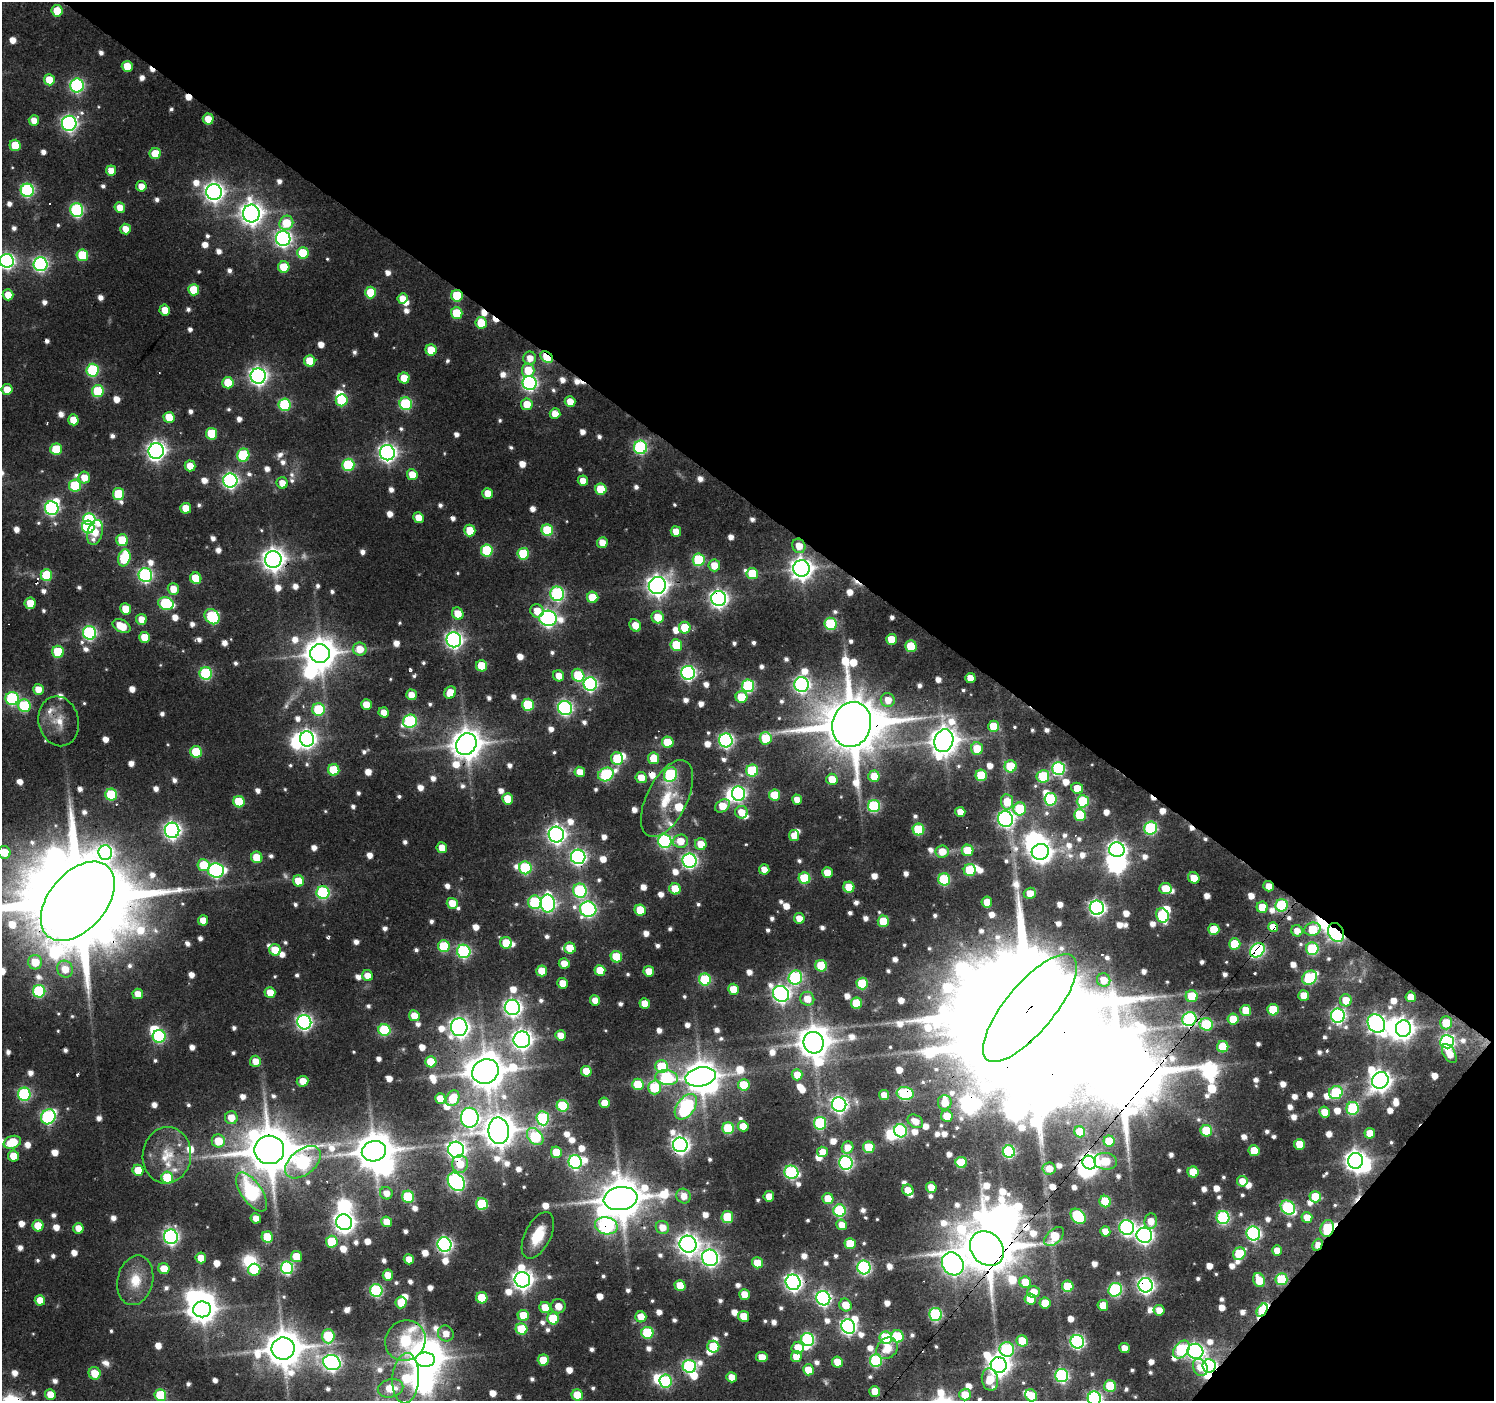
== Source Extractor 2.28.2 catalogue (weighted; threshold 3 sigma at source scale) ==
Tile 8 of 4 x 4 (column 4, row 2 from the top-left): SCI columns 4479-5970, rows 3037-4435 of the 5970 x 6007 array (HDU 1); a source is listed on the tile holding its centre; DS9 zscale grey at full resolution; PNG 1496 x 1403 px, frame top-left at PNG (2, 2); each listed source drawn as its Kron ellipse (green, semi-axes under 4 px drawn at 4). Shown black and unused: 38% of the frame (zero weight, under 2 of 3 exposures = <1% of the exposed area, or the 3 px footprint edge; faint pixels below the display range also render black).
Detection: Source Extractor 2.28.2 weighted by HDU 2 'WHT'; one run over the whole footprint, this tile lists its part. Background 0.104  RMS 0.0075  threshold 0.0339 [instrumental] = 3 sigma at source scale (4.5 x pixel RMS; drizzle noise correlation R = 1.50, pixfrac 1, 0.0396/0.0396 arcsec/px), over >= 5 px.
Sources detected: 1098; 11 too faint to see at this stretch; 38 inside a brighter object's white glare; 17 cosmic-ray / hot-pixel residue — neither listed nor drawn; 20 inside a brighter listed object's ellipse — not listed separately; of the other 1012, all 500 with FLUX_AUTO >= 11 (the completeness limit of this list) listed and drawn (512 fainter detections not listed), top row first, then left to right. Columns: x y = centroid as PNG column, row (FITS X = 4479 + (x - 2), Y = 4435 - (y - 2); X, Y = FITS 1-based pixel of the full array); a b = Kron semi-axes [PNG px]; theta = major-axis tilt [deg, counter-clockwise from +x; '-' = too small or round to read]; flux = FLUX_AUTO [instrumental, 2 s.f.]
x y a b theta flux
57 11 6 5 - 23
127 66 5 5 - 22
49 80 5 5 - 24
77 86 7 6 - 180
208 119 5 5 - 16
34 120 5 5 - 11
69 123 7 7 - 310
15 145 6 5 - 33
155 154 5 5 - 24
111 170 5 5 - 13
141 186 5 5 - 11
27 190 6 6 - 160
214 192 8 8 - 550
120 208 5 5 - 12
77 210 7 6 - 140
251 214 9 8 - 820
286 223 7 6 - 27
126 229 5 5 - 12
283 239 7 7 - 340
303 253 6 5 - 43
82 255 6 6 - 45
7 261 7 7 - 300
40 264 7 7 - 220
284 267 6 5 - 30
194 290 5 5 - 28
371 292 6 5 - 34
8 295 5 5 - 15
457 296 6 5 - 45
402 298 5 5 - 12
165 310 5 5 - 16
457 313 6 6 - 39
481 323 6 5 - 30
431 350 5 5 - 25
547 357 7 5 -39 65
530 358 6 6 - 12
310 361 5 5 - 27
93 370 6 6 - 110
528 370 7 6 - 23
258 376 7 7 - 450
404 378 5 5 - 21
228 383 6 5 - 26
530 383 7 7 - 250
7 389 5 5 - 15
98 391 6 6 - 58
342 400 6 6 - 58
570 402 5 5 - 14
406 404 6 6 - 100
527 404 6 5 - 17
285 405 6 6 - 88
555 414 5 5 - 14
169 417 5 5 - 23
73 420 5 5 - 19
211 434 6 5 - 38
640 447 6 6 - 140
56 449 6 5 - 48
156 451 8 7 - 490
387 453 7 7 - 440
243 455 6 6 - 71
348 465 6 6 - 81
190 466 5 5 - 14
412 475 5 5 - 16
84 478 6 5 - 13
230 480 7 7 - 290
583 481 5 5 - 11
282 483 6 5 - 11
75 486 6 6 - 62
601 489 6 5 - 37
488 493 5 5 - 14
118 494 6 5 - 49
52 508 7 6 - 200
186 508 5 5 - 18
419 518 5 5 - 15
89 519 6 6 - 110
88 527 6 6 - 130
470 530 6 5 - 23
547 530 6 5 - 56
676 531 5 5 - 13
95 532 12 7 74 18
122 540 6 5 - 44
602 543 5 5 - 13
799 546 7 6 - 14
487 550 6 6 - 68
523 554 6 6 - 56
124 558 8 6 74 65
273 559 8 8 - 850
699 560 6 6 - 88
714 565 6 6 - 15
801 568 8 8 - 780
752 573 6 5 - 35
46 575 6 5 - 53
145 575 7 7 - 200
196 578 6 5 - 36
657 586 9 8 - 700
173 589 6 5 - 15
557 594 7 6 - 170
593 597 6 5 - 28
719 599 7 7 - 430
30 603 6 5 - 19
166 603 8 6 -18 90
126 609 6 5 - 21
537 611 7 6 - 15
458 614 6 5 - 17
212 617 8 7 - 92
658 617 6 6 - 20
548 618 9 7 -6 340
141 619 5 5 - 12
830 624 6 6 - 80
635 625 7 5 -57 15
122 626 9 6 -27 22
685 628 6 6 - 27
89 633 7 6 - 180
145 637 5 5 - 23
891 639 5 5 - 20
454 640 7 7 - 390
676 645 6 6 - 42
911 646 6 5 - 39
360 649 7 6 - 16
58 652 6 6 - 45
320 654 10 9 - 1800
481 666 5 5 - 31
206 673 6 6 - 110
688 673 7 7 - 250
578 675 7 6 - 48
559 676 6 5 - 11
970 678 5 5 - 14
590 684 7 6 - 210
802 684 7 7 - 260
748 686 6 6 - 110
38 689 5 5 - 12
450 692 6 5 - 17
411 695 5 5 - 12
741 697 6 6 - 28
12 699 6 6 - 130
888 700 7 7 - 13
366 705 5 5 - 17
528 705 6 6 - 53
24 706 6 6 - 78
565 708 7 7 - 240
319 709 6 6 - 63
384 712 5 5 - 12
59 721 25 20 -76 19
410 721 7 6 - 130
852 724 23 19 73 8800
993 726 5 5 - 29
766 738 6 6 - 39
307 739 8 7 - 420
726 740 7 7 - 230
944 741 11 9 73 1400
668 742 6 5 - 31
466 744 11 9 57 1800
977 749 6 5 - 27
196 752 6 5 - 50
653 758 6 5 - 25
617 759 6 6 - 44
1011 766 6 6 - 43
1058 768 6 6 - 160
334 770 6 5 - 35
752 770 6 6 - 72
580 772 5 5 - 14
606 774 8 6 27 120
670 775 7 6 - 100
981 775 5 5 - 47
874 776 5 5 - 20
1043 776 6 6 - 59
641 777 5 5 - 14
832 779 5 5 - 18
1077 788 6 5 - 17
738 794 7 6 - 210
111 795 6 6 - 65
775 795 6 5 - 33
508 799 5 5 - 25
667 799 42 20 63 40
1050 799 6 6 - 92
797 800 5 5 - 11
1083 801 6 6 - 66
239 802 6 5 - 43
1007 802 8 6 -81 24
722 806 8 6 34 20
874 806 6 6 - 120
1020 809 6 6 - 67
741 812 6 6 - 14
960 812 5 5 - 13
1080 815 6 5 - 51
1005 819 8 7 - 300
1151 828 6 6 - 130
919 829 6 6 - 67
172 830 7 7 - 390
556 835 8 7 - 470
794 835 5 5 - 12
665 841 7 6 - 180
680 841 7 6 - 16
701 844 6 6 - 17
442 848 5 5 - 16
967 850 6 5 - 27
1117 850 8 7 - 420
942 851 6 6 - 16
4 852 6 6 - 22
1040 852 9 8 - 660
105 853 7 7 - 220
257 857 5 5 - 26
578 857 7 7 - 270
690 861 7 7 - 250
204 865 6 6 - 33
525 868 6 6 - 98
764 869 5 5 - 11
970 870 6 6 - 49
216 871 8 7 - 220
827 873 5 5 - 16
805 878 6 5 - 55
1194 878 6 5 - 17
944 879 6 6 - 84
298 881 6 5 - 21
1269 886 5 5 - 12
849 887 5 5 - 28
675 889 6 5 - 25
1165 889 6 5 - 24
580 891 7 7 - 120
323 893 6 6 - 130
1030 893 6 5 - 14
78 901 46 28 49 33000
535 902 7 6 - 82
987 902 5 5 - 15
452 903 5 5 - 17
548 903 9 7 -88 270
1281 905 6 6 - 95
1262 907 5 5 - 27
1097 908 7 7 - 310
588 909 8 7 - 240
640 910 6 5 - 28
1162 915 7 6 - 82
799 918 5 5 - 12
203 920 5 5 - 13
883 921 6 5 - 36
1273 927 5 4 - 20
1214 929 5 5 - 31
1312 929 8 6 16 31
1297 931 6 5 - 12
1336 932 10 7 -64 300
506 943 6 5 - 29
1235 944 5 5 - 39
444 946 6 6 - 54
570 948 5 5 - 23
1312 949 6 6 - 77
275 950 6 5 - 20
1257 950 8 6 42 180
464 951 7 6 - 160
616 957 6 5 - 39
35 962 7 7 - 22
564 963 5 5 - 14
821 966 6 5 - 45
65 969 8 7 - 16
600 970 5 5 - 20
542 971 5 5 - 21
649 971 5 5 - 15
367 976 5 5 - 13
795 978 7 7 - 150
1310 978 8 6 39 110
705 980 6 6 - 82
1104 980 7 6 - 15
562 983 5 5 - 13
862 984 6 6 - 59
733 989 5 5 - 20
39 991 6 6 - 92
270 993 5 5 - 15
138 994 5 5 - 12
781 994 8 7 - 400
1304 995 5 5 - 17
1192 996 6 6 - 33
1411 997 5 5 - 15
807 999 7 7 - 14
595 1000 5 5 - 12
1346 1000 6 6 - 20
856 1003 6 5 - 38
645 1004 5 5 - 15
512 1007 8 7 - 390
1030 1008 67 24 50 59000
1246 1010 5 5 - 22
1273 1010 6 5 - 39
414 1016 5 5 - 15
1338 1016 7 7 - 230
1189 1019 7 7 - 190
1233 1019 5 5 - 22
304 1022 7 7 - 290
1376 1023 10 8 -54 390
1446 1023 7 6 - 26
1206 1024 7 6 - 73
459 1027 9 8 - 540
1403 1028 8 7 - 620
384 1030 6 6 - 82
561 1035 5 5 - 12
159 1036 6 6 - 110
522 1040 8 8 - 600
1447 1042 7 6 - 210
813 1043 11 10 - 2100
1223 1047 5 5 - 38
1449 1054 10 6 -60 15
255 1061 5 5 - 12
431 1062 5 5 - 32
662 1066 6 6 - 48
485 1071 13 12 - 2500
586 1071 5 5 - 24
797 1075 5 5 - 16
701 1077 15 9 11 2100
667 1078 11 7 -9 92
1380 1080 9 8 - 650
303 1081 6 5 - 15
638 1084 6 5 - 27
744 1085 6 5 - 39
654 1087 7 6 - 55
1336 1092 7 6 - 74
905 1093 8 6 -8 110
24 1094 6 6 - 120
884 1095 5 5 - 13
440 1098 5 5 - 14
453 1098 8 6 61 27
604 1103 5 5 - 14
945 1103 7 7 - 15
839 1105 7 7 - 330
563 1106 6 5 - 68
686 1107 14 9 53 190
1353 1108 6 6 - 95
1324 1112 5 5 - 17
947 1116 6 5 - 18
48 1117 8 7 - 180
231 1118 6 6 - 16
470 1118 10 9 - 420
543 1118 7 6 - 110
915 1121 8 6 -30 12
820 1123 6 6 - 100
743 1126 5 5 - 16
728 1128 6 6 - 64
499 1131 13 10 -82 1900
900 1131 7 6 - 130
1206 1131 6 5 - 49
1080 1132 5 5 - 31
1370 1133 5 5 - 18
535 1137 10 7 -47 88
218 1141 6 6 - 25
1109 1141 5 5 - 29
12 1142 9 6 20 32
1299 1144 5 5 - 22
680 1145 7 7 - 430
848 1147 6 5 - 15
869 1147 6 5 - 43
269 1150 15 14 - 5200
456 1150 8 8 - 460
374 1151 12 10 12 2900
1254 1151 5 5 - 28
556 1152 6 5 - 30
822 1152 5 5 - 14
1009 1152 6 6 - 120
167 1155 28 24 83 35
13 1156 5 5 - 19
1105 1161 11 8 -4 32
1356 1161 8 7 - 720
303 1162 20 12 39 160
575 1162 7 6 - 180
1089 1162 7 6 - 550
846 1163 7 6 - 210
961 1163 6 5 - 43
460 1164 9 8 - 18
1049 1168 6 6 - 13
138 1170 5 5 - 21
791 1172 7 6 - 160
1193 1172 5 5 - 34
167 1178 6 6 - 48
1242 1181 5 5 - 13
456 1182 10 7 -52 300
931 1187 5 5 - 16
908 1190 6 5 - 14
252 1192 22 10 -55 220
386 1193 6 6 - 11
684 1196 8 7 - 11
769 1196 5 5 - 14
408 1197 6 6 - 69
1315 1197 6 5 - 33
621 1199 17 11 9 3700
828 1199 5 5 - 22
1105 1202 6 5 - 47
482 1204 6 6 - 64
1288 1207 8 6 -43 130
840 1211 6 6 - 98
1078 1216 9 6 -47 99
727 1217 6 6 - 42
1223 1217 6 6 - 140
256 1218 5 5 - 11
1307 1218 5 5 - 15
1151 1221 8 6 81 12
344 1222 8 7 - 590
387 1222 5 5 - 18
842 1225 5 5 - 13
38 1226 5 5 - 25
606 1226 11 8 -13 180
662 1227 7 6 - 13
78 1228 5 5 - 12
1127 1228 7 7 - 260
1327 1228 8 6 74 60
1105 1231 5 5 - 13
1253 1233 7 7 - 210
538 1235 25 13 63 26
1144 1235 8 7 - 350
171 1237 7 7 - 280
267 1237 6 5 - 37
1054 1237 12 7 41 35
332 1242 6 5 - 48
688 1244 9 8 - 700
850 1244 5 5 - 35
444 1245 7 7 - 270
1318 1245 6 4 63 15
987 1249 19 15 -48 6100
1277 1250 5 5 - 12
1239 1254 7 5 46 56
296 1256 5 5 - 22
201 1258 5 5 - 15
710 1258 8 8 - 370
409 1259 5 5 - 12
757 1263 5 5 - 26
953 1264 12 10 -54 640
864 1267 7 6 - 190
287 1268 6 6 - 150
164 1269 5 5 - 18
254 1270 6 6 - 34
388 1275 5 5 - 15
1281 1279 6 6 - 52
135 1280 25 17 77 27
522 1280 8 7 - 580
1259 1280 7 5 -64 24
793 1282 8 7 - 420
1025 1282 6 5 - 27
680 1285 5 5 - 22
1145 1285 7 7 - 360
1068 1286 6 5 - 44
1115 1290 7 6 - 140
376 1291 6 6 - 130
1034 1292 6 6 - 14
744 1294 5 5 - 14
482 1298 6 5 - 36
823 1298 7 7 - 260
1030 1299 6 5 - 30
40 1300 5 5 - 15
401 1302 6 5 - 27
1045 1303 5 5 - 23
845 1305 6 6 - 17
1103 1305 5 5 - 15
558 1306 7 7 - 11
545 1307 6 5 - 18
202 1309 9 8 - 1200
1159 1310 5 5 - 13
1262 1310 7 4 58 53
936 1314 6 6 - 120
523 1316 5 5 - 27
743 1316 5 5 - 21
641 1317 5 5 - 16
553 1318 6 6 - 40
848 1327 7 7 - 270
522 1329 6 5 - 38
446 1333 8 7 - 11
647 1333 6 6 - 73
328 1336 7 6 - 57
897 1336 6 6 - 58
886 1338 6 6 - 89
808 1339 7 6 - 150
405 1340 21 19 43 120
1022 1341 6 5 - 34
1077 1342 7 6 - 230
713 1347 6 6 - 38
283 1348 11 11 - 2700
798 1348 6 6 - 17
887 1348 12 9 48 15
1124 1348 5 5 - 12
1007 1349 7 7 - 130
1181 1350 10 7 52 110
1195 1351 8 7 - 300
762 1357 6 5 - 14
796 1357 5 5 - 14
425 1360 10 7 0 1800
543 1360 5 5 - 28
876 1360 6 6 - 110
332 1362 9 7 -24 340
837 1362 5 5 - 18
999 1365 8 7 - 700
689 1366 7 6 - 160
1209 1366 6 6 - 160
1200 1367 9 7 -65 12
808 1370 5 5 - 19
95 1373 6 6 - 16
1062 1376 6 6 - 170
732 1377 5 5 - 13
406 1378 25 13 86 48
990 1379 11 8 -79 27
665 1381 6 6 - 99
1110 1386 6 6 - 49
390 1388 13 9 13 23
875 1391 5 5 - 18
50 1394 5 5 - 14
160 1395 6 6 - 41
577 1395 6 5 - 33
965 1395 6 6 - 21
1031 1395 6 5 - 22
1094 1398 7 7 - 230
Overlapping masked pixels (flux is a lower limit): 46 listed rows (the first 20) at x y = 457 296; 547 357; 56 449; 230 480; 799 546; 273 559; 719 599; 59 721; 852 724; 466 744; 665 841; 1269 886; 323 893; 78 901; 1281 905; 1273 927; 1336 932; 1257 950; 781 994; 1030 1008
Isophote crosses this tile's border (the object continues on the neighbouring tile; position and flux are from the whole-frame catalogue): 5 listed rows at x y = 7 261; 4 852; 78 901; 1031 1395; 1094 1398